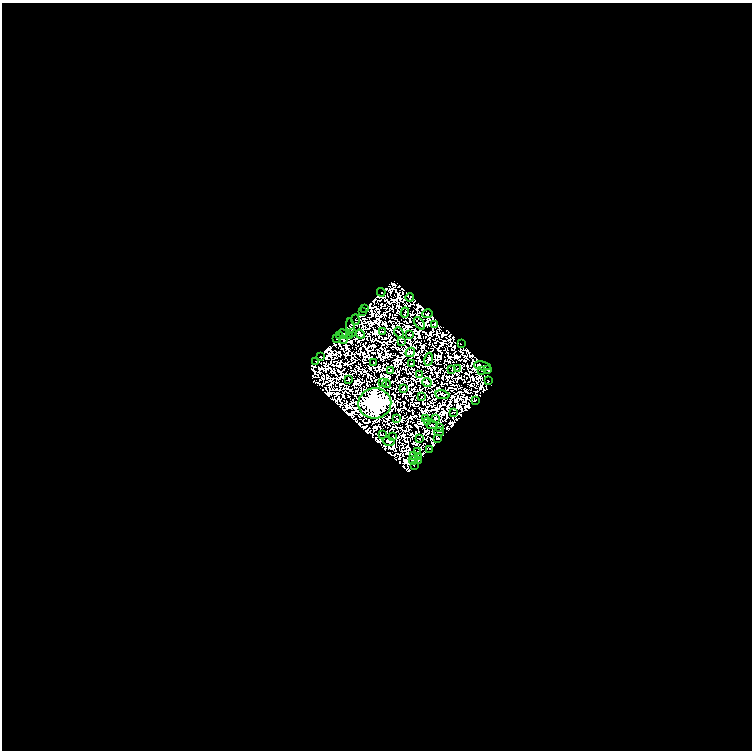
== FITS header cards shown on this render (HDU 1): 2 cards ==
NAXIS1  =                  750
NAXIS2  =                  748

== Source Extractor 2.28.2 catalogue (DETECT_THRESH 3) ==
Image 750 x 748 px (HDU 1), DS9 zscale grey, 1 PNG px = 1 image px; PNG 754 x 752 px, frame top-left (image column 1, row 748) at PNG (2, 3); each listed source drawn as its Kron ellipse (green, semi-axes under 4 px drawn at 4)
Background 0.0204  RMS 8.7e-07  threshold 2.62e-06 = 3 sigma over >= 5 px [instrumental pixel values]
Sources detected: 208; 143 with non-positive FLUX_AUTO (blend fragments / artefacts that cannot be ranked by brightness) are neither listed nor drawn; the other 65 listed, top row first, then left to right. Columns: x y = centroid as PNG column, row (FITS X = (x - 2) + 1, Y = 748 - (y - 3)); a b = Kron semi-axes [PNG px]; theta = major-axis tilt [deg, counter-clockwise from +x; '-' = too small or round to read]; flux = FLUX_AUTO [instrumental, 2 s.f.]
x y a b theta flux
381 292 4 2 - 0.81
410 298 4 2 - 0.5
365 308 2 2 - 0.27
363 311 2 2 - 0.18
405 312 5 2 - 0.085
427 314 5 2 - 0.59
355 320 5 2 - 0.15
419 323 7 3 -53 0.0011
434 324 4 2 - 0.26
350 326 7 4 -83 0.035
383 332 3 2 - 0.67
352 333 3 2 - 0.34
399 333 6 2 -47 0.12
343 334 5 2 - 0.44
360 334 5 3 - 0.74
340 335 2 2 - 0.23
349 335 2 2 - 0.53
409 335 3 2 - 0.46
337 338 2 2 - 0.4
343 340 4 2 - 1.1
402 342 3 2 - 0.39
461 344 3 2 - 0.19
410 352 5 3 - 0.45
320 357 3 3 - 1.1
429 359 6 3 79 0.022
315 361 3 2 - 0.18
373 362 3 2 - 0.37
412 363 3 2 - 0.12
482 366 8 3 -10 3.4
452 369 3 2 - 0.71
457 369 3 2 - 0.044
482 370 3 2 - 0.086
487 370 4 3 - 0.62
390 371 3 2 - 0.22
419 374 3 2 - 0.71
348 380 3 2 - 0.39
488 381 3 2 - 0.91
382 382 3 2 - 0.33
427 383 5 2 - 0.82
387 384 4 2 - 0.35
404 388 3 2 - 0.78
442 395 7 4 -8 0.11
421 397 3 2 - 0.22
475 400 3 2 - 0.71
375 403 16 15 - 1300
453 412 3 2 - 0.29
425 418 3 2 - 0.12
435 418 4 3 - 0.063
397 419 3 2 - 0.47
427 421 3 2 - 0.4
432 425 5 3 - 0.23
440 428 3 2 - 0.12
439 432 5 2 - 0.69
382 434 4 2 - 0.15
392 437 3 2 - 0.0031
437 438 4 2 - 2.6
419 439 3 2 - 0.085
389 441 6 3 -15 0.11
430 449 3 2 - 0.23
418 452 4 2 - 0.24
413 456 2 2 - 0.3
418 456 2 2 - 0.34
413 460 4 2 - 0.86
419 460 3 2 - 0.38
414 465 3 2 - 0.54
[143 non-positive-flux detections neither listed nor drawn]